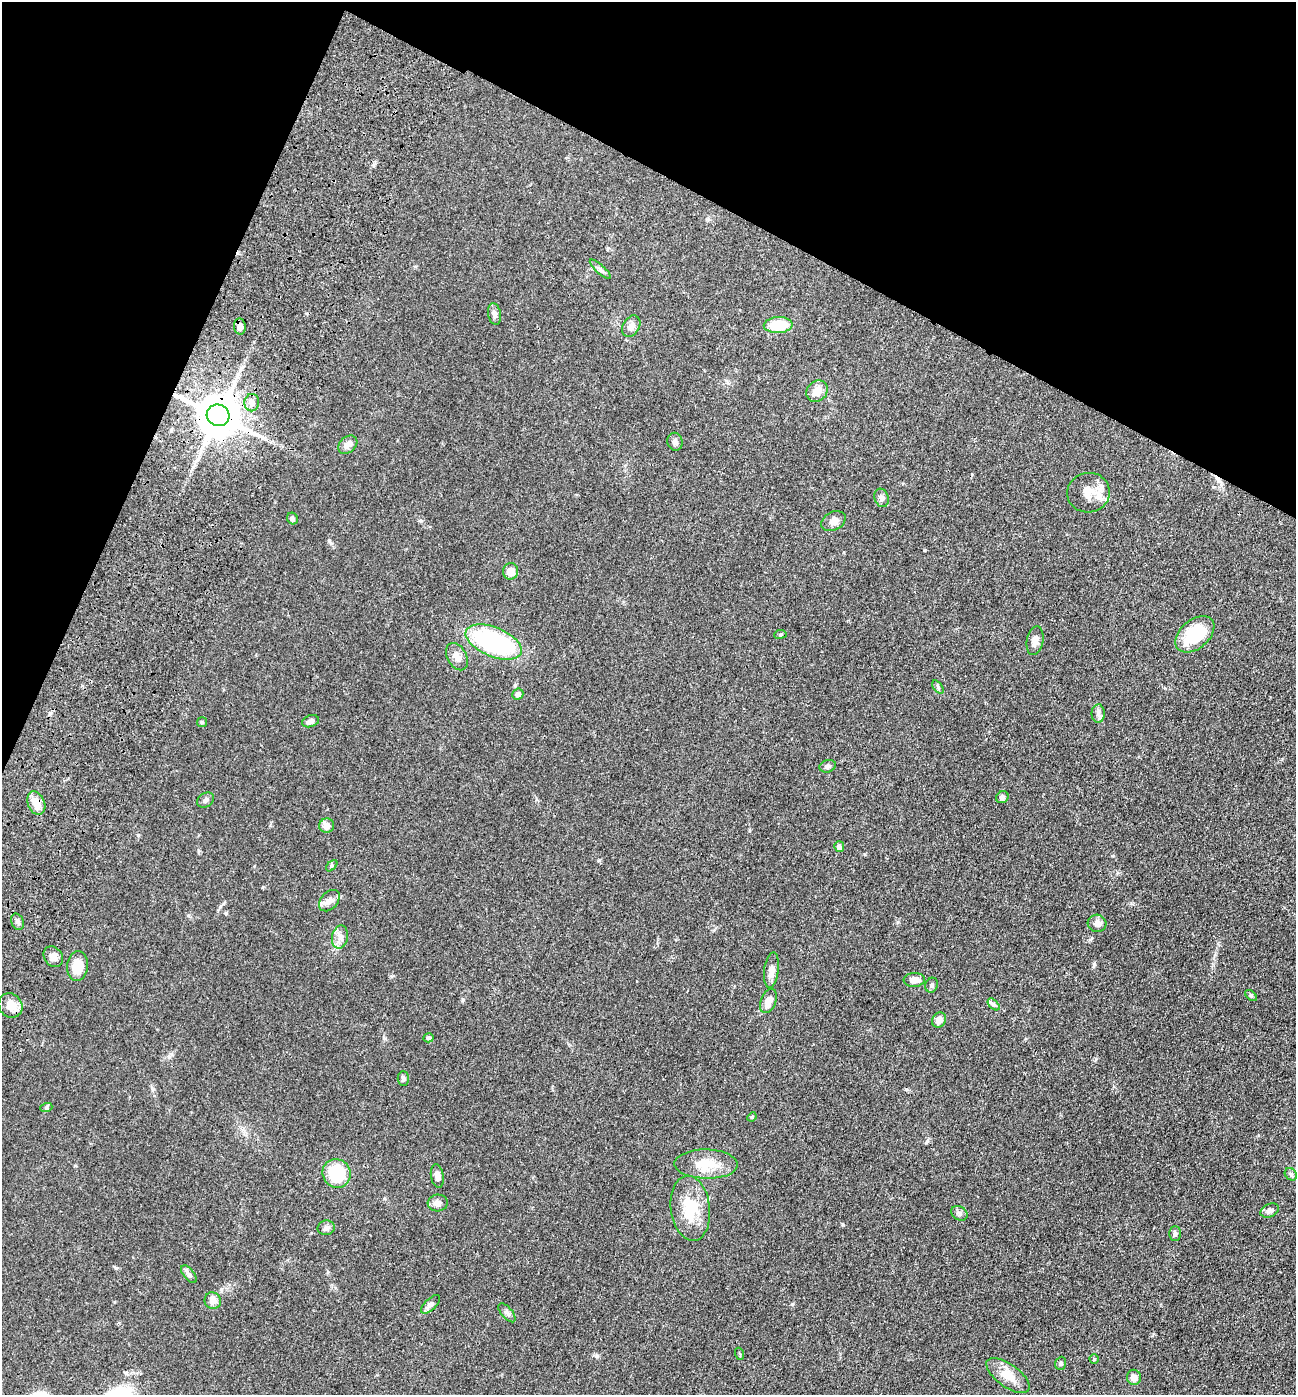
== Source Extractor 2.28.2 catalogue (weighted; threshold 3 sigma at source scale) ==
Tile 2 of 4 x 4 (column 2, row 1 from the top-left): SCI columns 1622-2915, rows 4305-5697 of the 5967 x 5890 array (HDU 1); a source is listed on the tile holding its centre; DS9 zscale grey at full resolution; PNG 1298 x 1397 px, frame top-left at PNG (2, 2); each listed source drawn as its Kron ellipse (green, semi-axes under 4 px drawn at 4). Shown black and unused: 21% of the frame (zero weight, under 3 of 4 exposures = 11% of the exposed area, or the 3 px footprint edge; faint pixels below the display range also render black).
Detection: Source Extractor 2.28.2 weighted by HDU 2 'WHT'; one run over the whole footprint, this tile lists its part. Background 0.0618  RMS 0.0045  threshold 0.0201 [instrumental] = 3 sigma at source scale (4.5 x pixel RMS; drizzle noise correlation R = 1.50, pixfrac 1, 0.05/0.05 arcsec/px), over >= 5 px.
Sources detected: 70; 1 inside a brighter listed object's ellipse — not listed separately; the other 69 listed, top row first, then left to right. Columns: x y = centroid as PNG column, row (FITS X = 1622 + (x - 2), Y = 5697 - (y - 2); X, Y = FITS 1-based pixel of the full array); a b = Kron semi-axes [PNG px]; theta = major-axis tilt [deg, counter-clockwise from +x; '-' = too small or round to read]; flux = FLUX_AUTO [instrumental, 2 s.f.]
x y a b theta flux
600 269 13 4 -42 1.4
494 314 11 6 -79 1.6
778 325 14 8 2 13
240 326 8 6 -84 2.3
631 326 11 8 59 2.4
817 391 12 9 47 5
252 403 9 7 86 2.3
218 415 11 10 - 1700
675 442 9 7 -80 1.5
348 445 10 8 41 2.5
1089 493 21 20 - 7.5
882 498 9 7 -72 1.4
292 518 6 5 - 0.95
833 521 13 9 29 2.8
511 571 8 7 - 3.9
780 634 6 3 8 0.47
1195 634 22 14 41 20
1035 640 14 8 79 2.9
494 642 30 14 -23 60
457 657 14 9 -62 3
938 687 7 4 -54 0.77
518 694 5 5 - 1.6
1098 714 9 6 -90 1.6
310 721 9 6 18 1.9
202 722 5 5 - 0.56
828 766 8 6 18 1.2
1002 797 6 5 - 1.2
205 800 9 6 35 1.4
36 803 12 8 -68 6.3
327 826 7 7 - 3.2
839 847 5 5 - 1.1
332 866 7 4 45 0.65
329 901 12 8 47 2.5
17 922 8 6 -65 1.2
1097 923 9 8 - 2
340 937 11 8 79 2.6
53 957 11 9 -53 2.4
77 966 15 10 84 8.3
771 970 18 7 82 3.4
914 980 10 7 3 4
932 985 7 6 - 1
1251 995 7 4 -44 0.6
768 1001 13 7 67 3.6
994 1004 7 4 -45 0.9
10 1005 13 11 -48 4.8
939 1020 8 6 56 3.1
429 1038 5 4 - 0.92
403 1079 7 5 -88 0.93
46 1108 6 4 19 0.62
752 1117 5 4 - 0.41
706 1164 32 14 -1 10
336 1173 14 14 - 17
1291 1174 7 5 -46 0.82
437 1176 12 6 -80 2.5
438 1203 10 8 5 2.4
690 1208 33 19 -83 15
1270 1211 10 6 24 1.8
959 1213 9 6 -34 1.2
326 1228 8 7 - 1.4
1175 1233 7 6 - 0.99
189 1274 10 5 -51 1.3
213 1301 8 8 - 2.8
430 1304 12 5 43 1.8
507 1313 11 5 -49 1.3
740 1354 6 4 -71 0.45
1094 1359 4 4 - 0.46
1061 1363 6 5 - 0.8
1008 1376 25 11 -36 7.4
1134 1377 7 7 - 2.9
Overlapping masked pixels (flux is a lower limit): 3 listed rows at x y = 240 326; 218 415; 36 803
Unlisted compact peaks at least as high as the median listed source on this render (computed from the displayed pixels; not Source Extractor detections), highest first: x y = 843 1225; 1094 964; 792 1304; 226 913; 898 922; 138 835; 597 1356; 116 1268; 1096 1059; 463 1000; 329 540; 221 1289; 599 860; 392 976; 384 1038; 421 521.